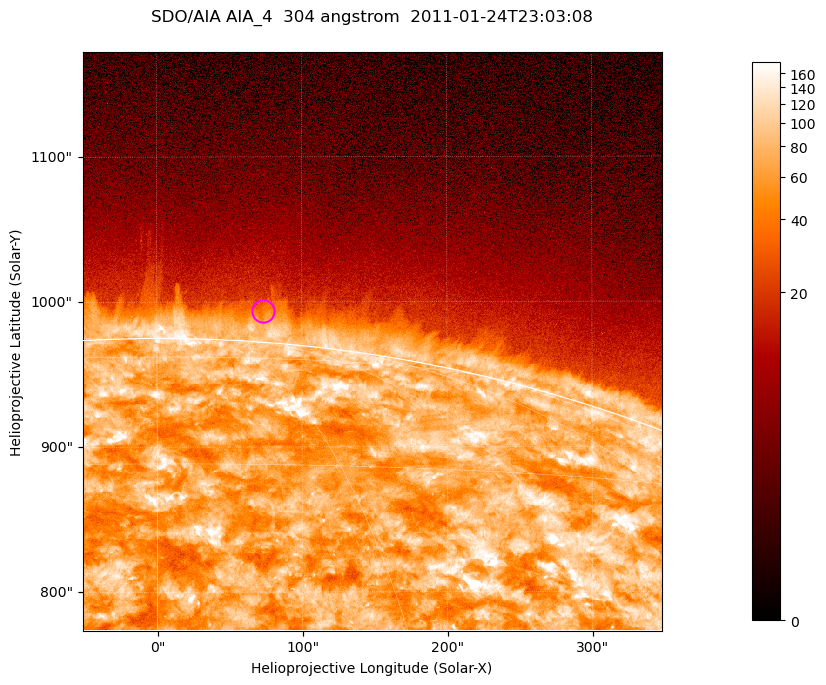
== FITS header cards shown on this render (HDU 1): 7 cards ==
TELESCOP= 'SDO/AIA '           / For AIA: SDO/AIA
INSTRUME= 'AIA_4   '           / For AIA: AIA_ATA1, AIA_ATA2, AIA_ATA3 or AIA_AT
WAVELNTH=                  304 / [angstrom] Wavelength
WAVEUNIT= 'angstrom'           / Wavelength unit: angstrom
DATE-OBS= '2011-01-24T23:03:08.124' / [ISO] Date when observation started; ISO 8
CTYPE1  = 'HPLN-TAN'           / CTYPE1; Typically HPLN
CTYPE2  = 'HPLT-TAN'           / CTYPE2; Typically HPLT

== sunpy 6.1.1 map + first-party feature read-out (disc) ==
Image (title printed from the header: SDO/AIA AIA_4  304 angstrom  2011-01-24T23:03:08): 665 x 665 px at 0.6 arcsec/px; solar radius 975 arcsec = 1625 px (partial field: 2.4% of the solar disc is inside the frame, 46% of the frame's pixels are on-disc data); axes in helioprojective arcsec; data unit not stated in the header (colour bar unlabelled)
Orientation: roll -0.132 deg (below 1 deg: not rotated)
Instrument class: DISC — disc imager (sunpy class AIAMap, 304 A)
Bright regions (active regions / flare kernels): reference = the on-disc median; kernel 5 px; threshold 5 sigma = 130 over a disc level ~71.4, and >= 1.15x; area >= 442 px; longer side >= 8 px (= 4.8 arcsec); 0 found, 0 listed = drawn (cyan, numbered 1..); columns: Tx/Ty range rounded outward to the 2 arcsec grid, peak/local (2 s.f.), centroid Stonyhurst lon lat
Off-limb structures (1.02-1.3 R_sun): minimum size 221 px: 4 found; the strongest spans PA ~355..0 deg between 1.02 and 1.03 R_sun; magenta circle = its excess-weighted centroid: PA ~355 deg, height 1.02 R_sun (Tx ~74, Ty ~994 arcsec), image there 1.8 x the reference